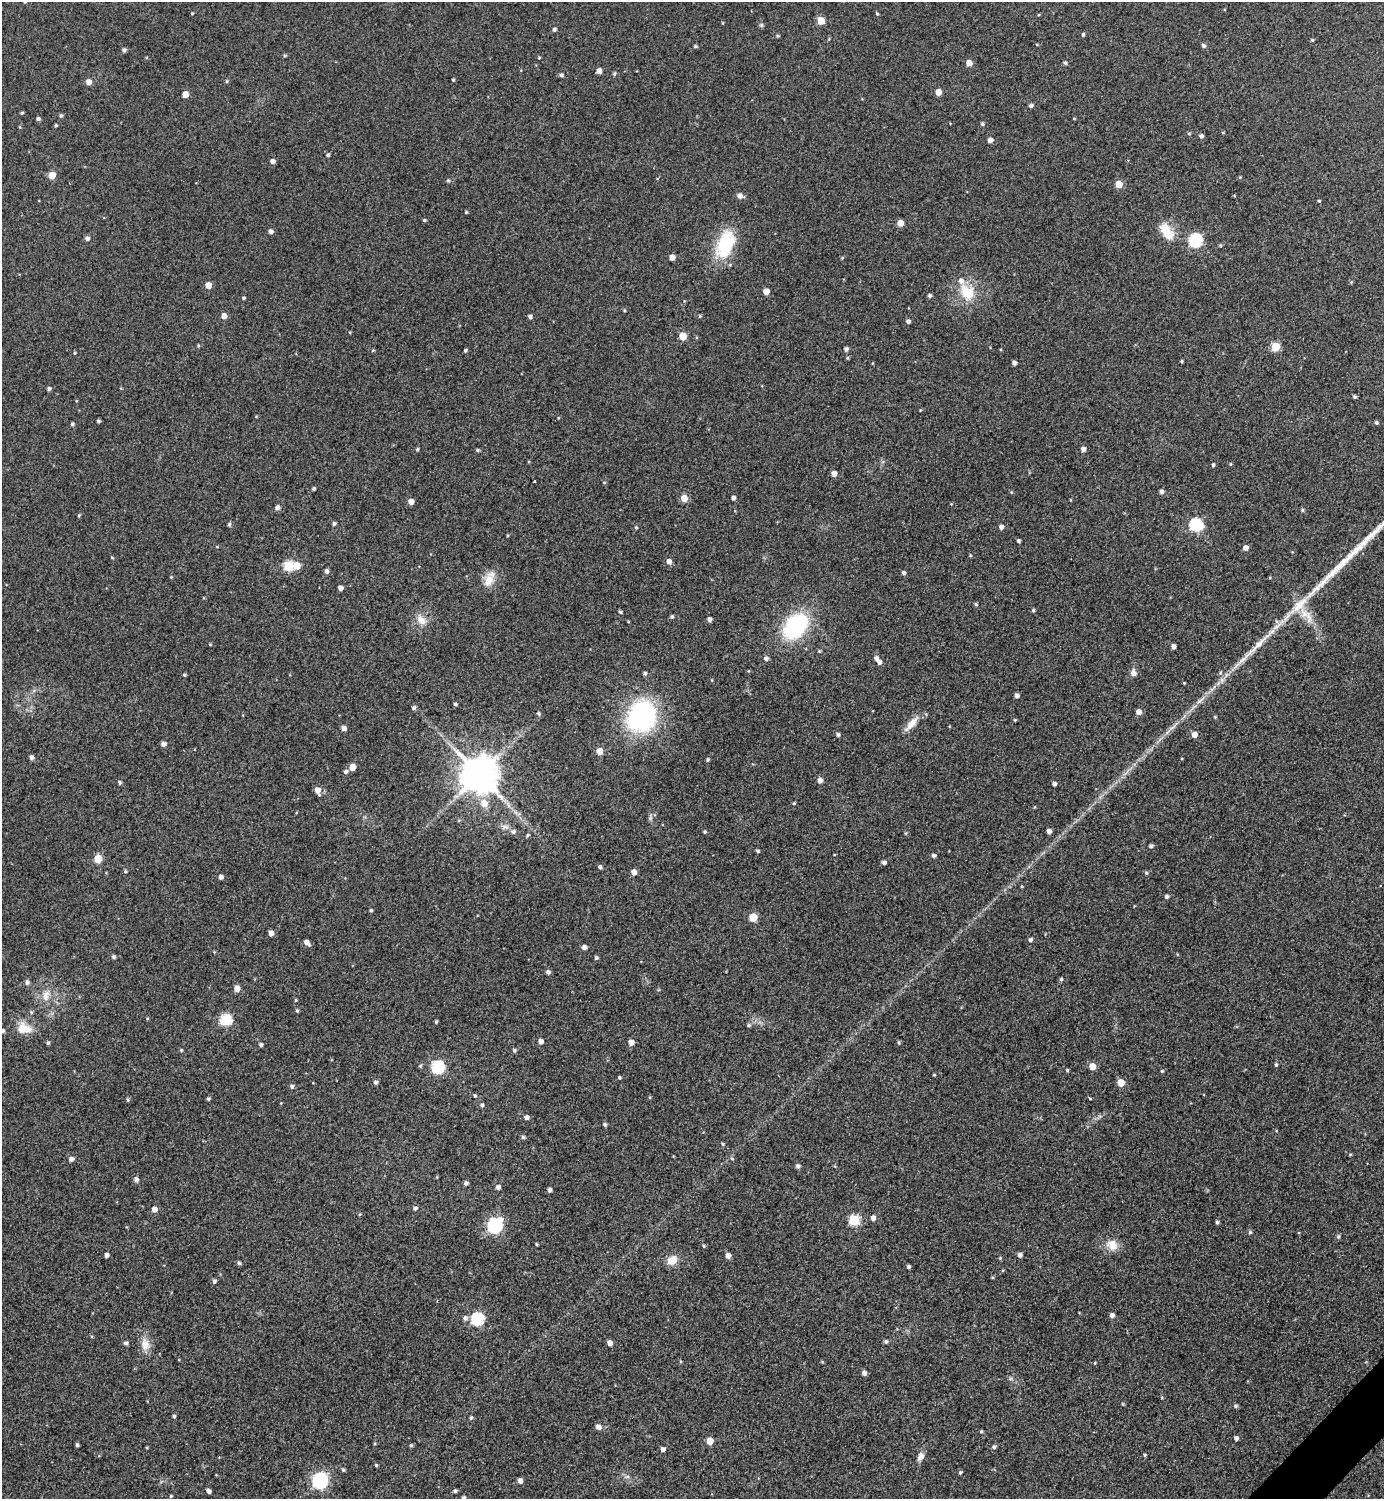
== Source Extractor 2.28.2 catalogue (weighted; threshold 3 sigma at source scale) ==
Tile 6 of 4 x 4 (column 2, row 2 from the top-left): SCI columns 1690-3071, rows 3004-4500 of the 5997 x 5997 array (HDU 1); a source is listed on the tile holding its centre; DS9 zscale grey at full resolution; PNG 1386 x 1501 px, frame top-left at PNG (2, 2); no overlay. Shown black and unused: <1% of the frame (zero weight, under 2 of 3 exposures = <1% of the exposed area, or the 3 px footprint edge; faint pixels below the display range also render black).
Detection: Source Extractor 2.28.2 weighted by HDU 2 'WHT'; one run over the whole footprint, this tile lists its part. Background 0.0372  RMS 0.018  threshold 0.0792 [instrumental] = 3 sigma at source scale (4.5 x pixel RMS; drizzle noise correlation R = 1.50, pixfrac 1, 0.05/0.05 arcsec/px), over >= 5 px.
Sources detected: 300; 4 inside a brighter listed object's ellipse — not listed separately; the other 296 listed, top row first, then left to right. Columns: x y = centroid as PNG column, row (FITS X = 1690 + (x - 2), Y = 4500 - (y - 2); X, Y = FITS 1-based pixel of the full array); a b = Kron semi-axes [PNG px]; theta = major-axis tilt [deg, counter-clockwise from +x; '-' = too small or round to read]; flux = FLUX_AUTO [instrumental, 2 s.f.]
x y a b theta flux
192 13 3 3 - 1.9
877 14 4 3 - 2.3
821 20 5 5 - 35
722 23 4 3 - 1.4
761 25 6 5 - 2.8
554 29 5 4 - 3.6
1083 35 4 3 - 3.2
778 36 5 4 - 2.3
1312 40 4 3 - 2.2
1037 44 5 3 - 1.5
695 46 5 4 - 2.4
1203 46 5 4 - 4.2
124 50 4 4 - 4.7
285 55 4 4 - 2.3
539 58 4 3 - 1.6
969 63 5 5 - 15
1065 63 4 4 - 3.4
599 71 4 4 - 11
614 74 5 4 - 2.9
561 75 5 4 - 4.1
453 80 3 3 - 2.5
227 81 5 4 - 2.3
89 82 5 5 - 13
938 92 5 4 - 21
185 94 5 4 - 17
1031 105 5 4 - 5.3
22 113 4 3 - 2.2
61 116 5 5 - 2.8
1074 118 4 3 - 1.3
38 119 4 4 - 4.1
982 124 5 4 - 3.1
55 125 4 3 - 2.1
1189 133 5 4 - 2
1223 133 5 3 - 1.4
1201 136 5 4 - 5.2
990 140 4 4 - 9.7
328 155 4 4 - 3.3
273 161 4 4 - 7.8
52 175 5 5 - 31
1240 177 4 3 - 1.5
448 180 5 4 - 2.5
1119 184 5 5 - 30
740 196 6 5 - 9.1
1319 201 4 3 - 2
466 212 4 3 - 2
424 220 4 4 - 2.3
900 223 5 5 - 14
271 231 4 4 - 6.8
1167 231 25 12 -57 35
87 239 5 5 - 5.4
1195 240 6 6 - 230
725 244 33 19 69 94
1220 245 5 4 - 2.2
672 257 5 4 - 13
842 258 4 4 - 1.9
1351 282 5 4 - 2
208 285 5 5 - 19
766 291 5 4 - 17
967 292 26 19 -56 52
930 296 5 5 - 3.5
243 298 4 3 - 2.3
624 310 4 3 - 1.8
224 316 5 5 - 13
530 316 4 4 - 4.9
700 316 5 4 - 2.1
908 321 5 4 - 4.7
683 336 5 5 - 39
198 345 4 4 - 1.8
1275 347 5 5 - 65
846 349 4 4 - 5.3
373 350 5 4 - 1.7
465 350 3 3 - 3.2
75 353 4 4 - 2
847 358 4 4 - 2
1182 361 3 3 - 2.1
1014 363 4 4 - 6
49 389 5 4 - 4
1355 397 4 4 - 2.8
920 410 4 3 - 1.4
558 418 4 3 - 1.3
98 421 4 3 - 3.4
1376 422 4 4 - 3.1
72 424 4 4 - 3.3
417 449 4 4 - 2.7
1083 449 5 5 - 6.9
478 450 5 4 - 2.6
1230 464 5 3 - 1.5
1213 465 4 4 - 3.7
834 473 5 5 - 10
604 482 5 3 - 1.6
314 489 4 3 - 3.1
1011 492 5 4 - 1.8
1161 492 5 4 - 5.6
684 498 5 5 - 24
733 498 4 4 - 5.4
1070 500 4 3 - 1.2
411 502 5 4 - 14
951 504 3 3 - 1.3
277 508 5 4 - 6.9
1302 510 5 4 - 2.4
79 515 5 4 - 2.1
229 524 6 4 69 2.5
334 524 5 4 - 3.7
1196 525 6 6 - 200
636 527 4 4 - 2
1001 527 4 4 - 7.1
1018 541 3 3 - 3.4
217 547 4 3 - 1.2
1246 548 5 5 - 8.8
970 555 4 4 - 1.7
112 558 5 3 - 1.4
669 561 5 5 - 9.9
288 566 5 5 - 98
297 566 6 5 - 26
326 571 4 4 - 6.9
903 573 5 4 - 4.1
171 577 4 4 - 1.7
489 579 22 10 65 24
340 588 4 4 - 9.9
976 604 5 4 - 2.4
1033 610 4 4 - 2.8
620 612 4 3 - 2.9
672 616 4 4 - 3.2
709 619 4 4 - 6.1
421 620 16 10 -51 19
795 626 26 18 49 180
210 644 4 4 - 1.5
1259 644 53 7 44 50
1173 646 4 4 - 6.8
819 651 5 4 - 2
876 658 5 5 - 5.9
766 659 5 5 - 5.4
879 662 5 5 - 6.9
645 673 4 4 - 3.5
1134 673 9 7 -63 8.5
184 675 4 3 - 2.7
1184 683 4 3 - 1.5
1017 696 4 4 - 5.5
1200 700 21 4 42 13
455 704 4 3 - 3.3
414 708 5 4 - 4.1
1139 712 5 5 - 12
539 713 5 5 - 2.9
642 717 16 14 67 460
1215 717 4 4 - 1.8
1015 720 4 4 - 1.7
911 724 24 8 49 19
1172 727 19 4 40 10
343 728 5 4 - 8.5
838 734 5 4 - 4.1
1195 734 5 5 - 14
163 744 5 4 - 7.7
599 751 5 5 - 22
31 758 5 4 - 6.5
708 759 4 4 - 2.6
352 767 5 5 - 22
346 771 6 5 - 4.5
479 775 11 11 - 5000
820 780 5 5 - 9.4
119 782 5 4 - 3.3
1054 784 4 4 - 5.6
317 790 7 5 -72 15
484 803 7 7 - 22
794 803 4 4 - 2.1
508 805 7 4 -71 4.5
650 818 7 5 47 3.5
459 820 5 3 - 1.9
505 827 12 7 -5 8.7
1049 831 4 4 - 7.7
705 832 4 4 - 2.6
905 833 6 4 90 1.7
527 835 6 4 24 2.3
1151 846 5 4 - 4.1
758 851 5 3 - 2.6
933 856 4 4 - 4.5
98 859 5 5 - 48
884 862 4 4 - 5.3
600 867 5 4 - 4.2
125 871 4 4 - 2.7
634 872 5 4 - 13
1146 873 5 4 - 2.6
221 877 4 4 - 5.8
1022 886 4 3 - 1.5
1167 896 5 4 - 4
371 910 4 4 - 2.5
753 917 5 5 - 50
271 933 4 4 - 11
1030 940 5 5 - 4.6
307 942 7 4 -42 9.2
584 947 5 4 - 7.2
113 957 5 4 - 3.9
596 958 4 4 - 3.4
548 972 5 5 - 4.4
1061 979 4 4 - 2.6
27 982 6 5 - 5.4
237 988 5 5 - 15
46 995 17 10 73 19
296 1000 4 4 - 1.6
297 1011 5 3 - 2.4
31 1012 5 5 - 2.6
147 1018 4 4 - 1.7
225 1020 6 6 - 150
436 1022 4 4 - 2.1
749 1025 5 5 - 3.3
24 1028 20 14 -11 30
2 1031 5 5 - 3.9
541 1041 5 5 - 7.9
631 1042 5 5 - 13
899 1042 5 4 - 2.3
48 1043 5 4 - 2.8
261 1045 5 4 - 4.1
181 1050 4 4 - 2.3
514 1050 5 4 - 3.2
1276 1065 5 4 - 2.8
420 1066 5 4 - 2.3
1092 1066 5 5 - 22
438 1067 6 6 - 210
1067 1070 3 3 - 2
1162 1071 4 4 - 2.2
934 1075 3 3 - 1.6
619 1078 4 4 - 2.3
376 1082 5 4 - 4.6
1121 1083 5 5 - 33
292 1086 5 5 - 4.1
475 1096 5 4 - 2.2
649 1097 5 3 - 1.5
1090 1098 4 3 - 2.7
128 1099 5 4 - 2.7
208 1099 4 4 - 3.2
482 1105 5 4 - 3.5
527 1117 5 5 - 6.1
605 1124 5 5 - 3.2
523 1137 5 4 - 3.6
723 1144 5 4 - 2.1
1350 1154 5 3 - 1.5
71 1159 6 5 - 6
732 1159 5 4 - 2.3
798 1166 5 5 - 5
136 1180 6 6 - 6
466 1183 5 4 - 4.8
498 1187 5 5 - 5.9
549 1190 4 4 - 5.2
415 1208 5 5 - 3.6
154 1209 5 5 - 11
360 1214 4 3 - 1.6
873 1218 5 5 - 7.8
854 1220 6 6 - 110
1217 1222 4 4 - 3.1
494 1226 8 6 51 310
1250 1232 5 5 - 2.8
1338 1236 6 5 - 3.2
537 1244 3 3 - 1.9
1112 1245 17 13 -42 23
704 1246 4 4 - 2
106 1255 4 4 - 7.2
728 1255 5 4 - 10
1020 1255 5 4 - 6
1000 1258 4 4 - 2.1
672 1260 13 10 32 20
239 1263 5 4 - 3.3
908 1267 4 3 - 3.4
214 1281 6 4 70 4.2
1112 1315 5 4 - 6.7
465 1318 6 6 - 5.6
477 1319 6 6 - 190
886 1341 5 5 - 3.6
126 1343 5 5 - 4.3
610 1343 5 4 - 9.5
145 1344 19 11 -87 19
680 1361 5 3 - 1.8
1095 1363 5 3 - 1.4
864 1373 5 4 - 7.2
1123 1404 5 3 - 1.5
1236 1406 5 5 - 3.4
174 1416 4 4 - 2.8
471 1418 4 4 - 2.8
598 1427 6 5 - 9.8
981 1431 4 3 - 2.1
1236 1438 4 4 - 6.1
710 1441 5 5 - 24
77 1445 4 3 - 3.2
411 1445 4 4 - 2.5
994 1447 6 5 - 3.4
663 1449 5 5 - 5.9
1145 1455 4 4 - 2.2
921 1456 12 8 64 10
376 1465 3 3 - 1.9
343 1470 6 4 -62 2.5
960 1472 5 4 - 2.8
627 1477 8 4 8 3.8
320 1481 7 7 - 400
520 1481 5 4 - 9.4
208 1491 5 3 - 5.4
455 1491 4 4 - 3.9
171 1496 3 3 - 2
464 1498 5 4 - 4.2
Isophote crosses this tile's border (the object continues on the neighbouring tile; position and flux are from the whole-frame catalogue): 2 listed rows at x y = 2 1031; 464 1498